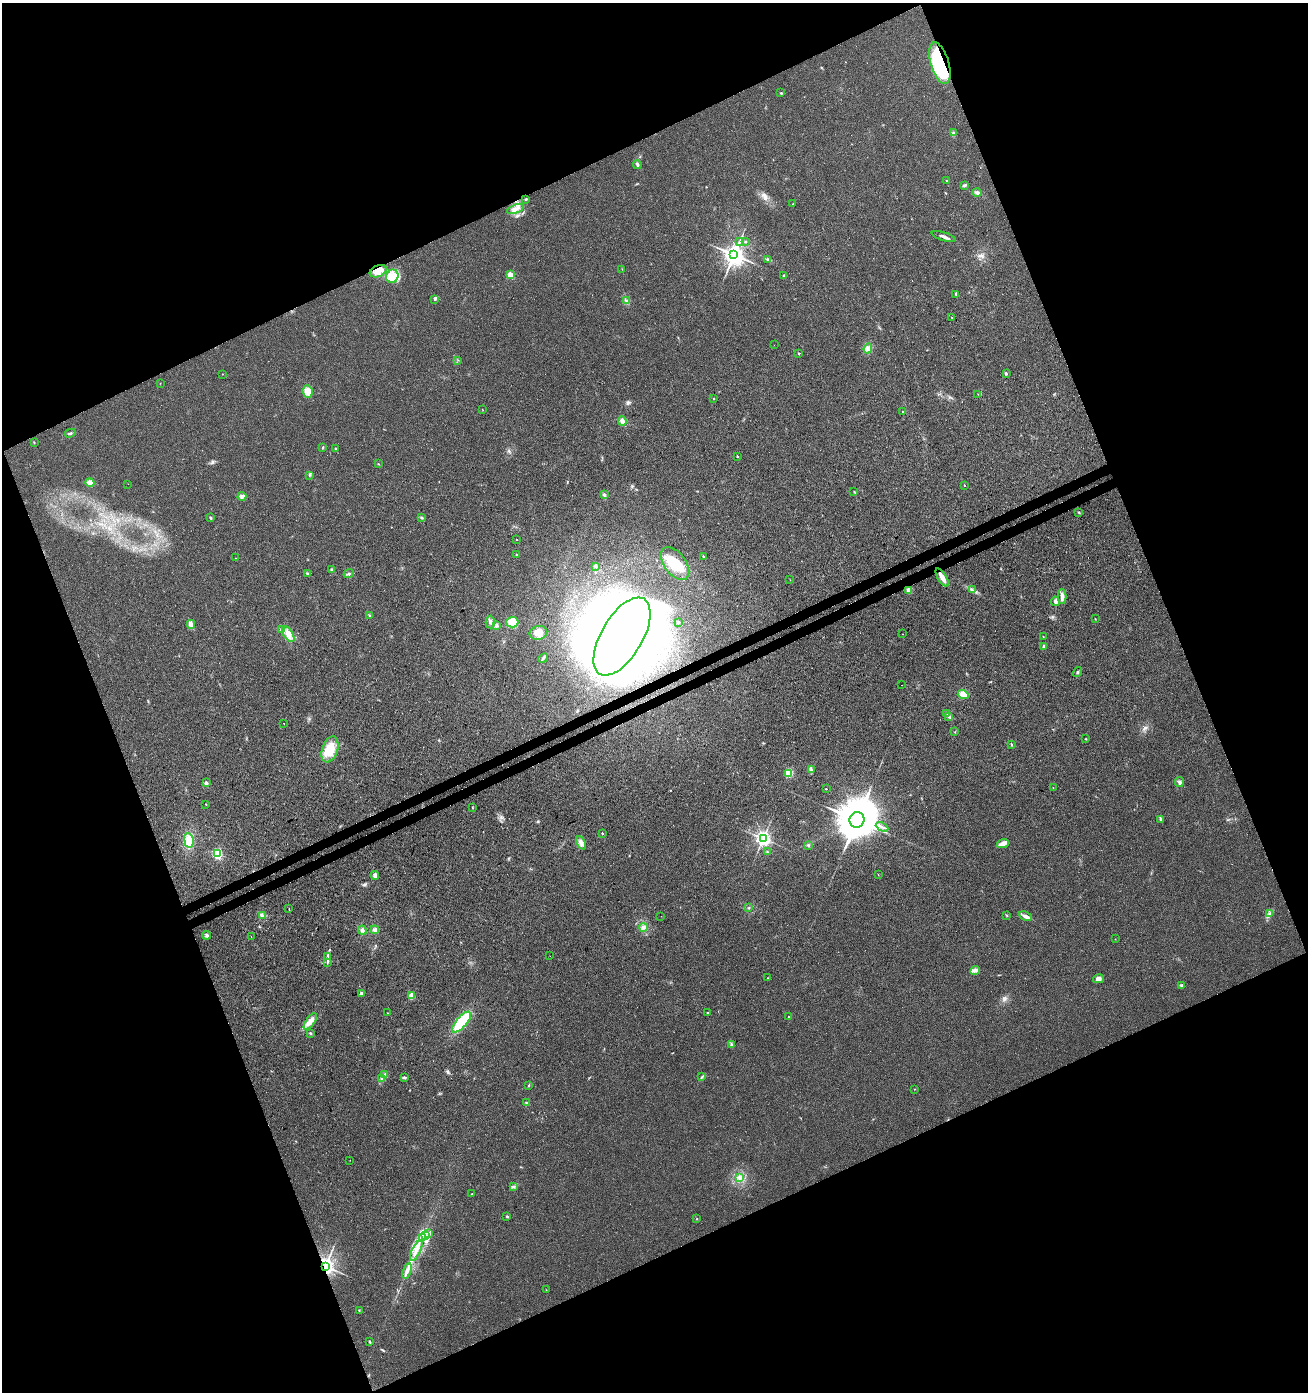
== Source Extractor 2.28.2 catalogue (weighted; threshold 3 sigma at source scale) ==
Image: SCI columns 165-5387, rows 55-5613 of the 5495 x 5671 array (HDU 1 of 3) = the unmasked area's bounding box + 8 px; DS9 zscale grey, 4 x 4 block average (1 PNG px = mean of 4 x 4 image px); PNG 1310 x 1394 px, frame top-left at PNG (2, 3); each listed source drawn as its Kron ellipse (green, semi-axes under 4 px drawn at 4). Shown black and unused: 44% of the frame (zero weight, under 3 of 4 exposures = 5% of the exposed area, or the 3 px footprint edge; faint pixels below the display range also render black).
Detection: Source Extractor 2.28.2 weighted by HDU 2 'WHT'. Background 0.0153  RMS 0.0066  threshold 0.0296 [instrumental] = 3 sigma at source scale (4.5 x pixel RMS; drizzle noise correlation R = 1.50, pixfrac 1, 0.0396/0.0396 arcsec/px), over >= 5 px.
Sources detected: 173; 2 inside a brighter object's white glare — neither listed nor drawn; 6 inside a brighter listed object's ellipse — not listed separately; the other 165 listed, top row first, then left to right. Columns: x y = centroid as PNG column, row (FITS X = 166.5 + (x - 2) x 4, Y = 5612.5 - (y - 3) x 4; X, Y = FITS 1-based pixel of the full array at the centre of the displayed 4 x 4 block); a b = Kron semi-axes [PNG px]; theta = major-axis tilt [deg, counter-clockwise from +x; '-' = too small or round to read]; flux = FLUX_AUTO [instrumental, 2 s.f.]
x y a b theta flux
940 63 21 9 -73 370
781 93 3 2 - 3.3
953 133 4 3 - 6.7
637 164 4 3 - 6.6
946 180 2 2 - 1.7
964 185 2 2 - 2.1
977 193 5 3 - 11
526 199 3 2 - 4.6
793 204 2 2 - 1.5
515 209 9 4 22 20
943 236 12 2 -18 13
740 242 3 2 - 3.4
745 242 3 2 - 3
734 254 4 3 - 3400
767 259 2 2 - 3.1
622 269 2 2 - 1.1
378 271 9 5 22 28
510 275 2 2 - 140
784 275 3 2 - 3.2
392 276 7 6 - 42
956 294 2 2 - 3.2
435 299 3 2 - 3.9
626 300 3 2 - 3.4
952 317 2 2 - 1.3
774 345 2 2 - 0.78
868 348 5 3 - 11
799 353 2 2 - 3.1
458 360 2 2 - 1.1
222 374 2 2 - 2.2
1006 374 3 2 - 5.2
160 383 2 2 - 1
308 391 6 5 - 32
978 394 2 2 - 1.5
714 398 2 2 - 2.2
483 410 2 2 - 1
903 412 2 2 - 1.9
622 421 5 3 - 21
70 433 5 2 - 5.4
34 442 2 2 - 2.4
323 447 4 2 - 2.8
335 448 2 2 - 2.5
737 456 2 2 - 2.5
378 464 3 2 - 2
309 475 2 2 - 2.5
90 483 4 4 - 23
128 484 2 2 - 0.55
964 485 2 2 - 3.8
854 492 3 2 - 2.2
604 495 3 3 - 5.5
242 496 4 3 - 15
1079 512 3 2 - 3
211 518 3 2 - 5.5
421 518 2 2 - 2.9
517 540 2 2 - 2.1
516 555 2 2 - 1.6
703 556 2 2 - 2.4
236 558 2 2 - 1.5
675 563 19 10 -53 100
596 566 3 2 - 5.1
332 570 4 3 - 4.5
349 573 5 2 - 5
307 574 4 2 - 5
942 578 10 3 -59 32
790 580 2 2 - 1.1
909 590 2 2 - 94
973 590 3 2 - 3.4
1062 596 7 3 -89 17
1055 601 5 3 - 13
369 615 2 2 - 2.6
1095 619 2 2 - 1.8
490 622 6 4 -88 13
512 622 6 5 - 54
678 622 2 2 - 2.1
191 624 4 3 - 21
496 625 3 3 - 7.4
282 630 3 3 - 11
538 633 9 6 14 34
288 634 9 4 -57 25
903 634 2 2 - 1.6
622 636 44 20 59 3100
1043 637 2 2 - 1.4
1044 646 3 2 - 7.5
543 658 5 2 - 6.1
1077 672 5 2 - 5.2
902 685 2 2 - 1.3
963 694 5 4 - 41
947 714 2 2 - 1.3
949 716 3 3 - 6.3
284 723 2 2 - 1.6
955 732 2 2 - 1
1086 739 2 2 - 2.3
1011 745 3 2 - 3.6
330 749 13 8 72 81
811 770 3 2 - 3.9
789 773 2 2 - 270
1179 782 5 2 - 7.2
206 783 2 2 - 36
1053 788 2 2 - 1.5
826 789 2 2 - 1.9
206 804 2 2 - 1.9
472 807 2 2 - 2
1161 819 3 2 - 7.4
857 820 8 7 - 14000
882 827 7 2 -27 8.4
602 833 2 2 - 2.8
763 838 3 3 - 1500
189 840 7 4 -82 56
581 843 7 4 -66 20
1003 843 6 3 20 28
808 845 3 3 - 5.1
767 852 3 2 - 2.3
217 853 2 2 - 450
375 875 4 3 - 14
878 875 2 2 - 0.96
749 908 2 2 - 1.9
289 909 2 2 - 1.3
1270 913 3 2 - 3.9
262 915 4 3 - 8.6
661 916 2 2 - 1
1007 916 2 2 - 1.4
1025 916 6 4 -26 14
643 927 4 4 - 12
362 930 5 3 - 10
375 930 4 3 - 14
207 935 4 3 - 7.8
251 936 2 2 - 0.87
1115 939 2 2 - 1.1
550 956 2 2 - 0.65
328 957 3 2 - 5.1
327 962 4 2 - 2.7
975 970 5 4 - 13
767 978 2 2 - 1.3
1098 979 5 4 - 17
1181 985 3 2 - 3.8
361 993 4 3 - 6.5
411 996 2 2 - 120
388 1013 2 2 - 1.3
707 1013 2 2 - 2.7
789 1017 2 2 - 3.4
310 1021 9 4 54 25
462 1022 13 5 49 200
310 1033 3 2 - 2.9
731 1044 4 2 - 4.6
385 1074 3 2 - 5.9
404 1077 3 2 - 6.8
702 1077 3 2 - 4.7
381 1078 3 3 - 5.2
529 1086 2 2 - 2.4
914 1089 2 2 - 1.4
526 1103 2 2 - 3
350 1160 2 2 - 2.6
739 1178 2 2 - 2
514 1186 3 2 - 5.1
472 1194 2 2 - 1.4
507 1216 2 2 - 5.1
697 1219 2 2 - 1.6
429 1233 2 2 - 2.4
425 1235 3 2 - 6.6
423 1238 3 2 - 5.3
416 1251 11 4 64 28
325 1266 3 2 - 2400
407 1271 8 3 72 16
546 1290 2 2 - 1.3
359 1310 2 2 - 2.3
369 1342 4 2 - 3.7
Overlapping masked pixels (flux is a lower limit): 2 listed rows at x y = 940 63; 325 1266
Diffuse or blended objects may show on this block-average render without a row.